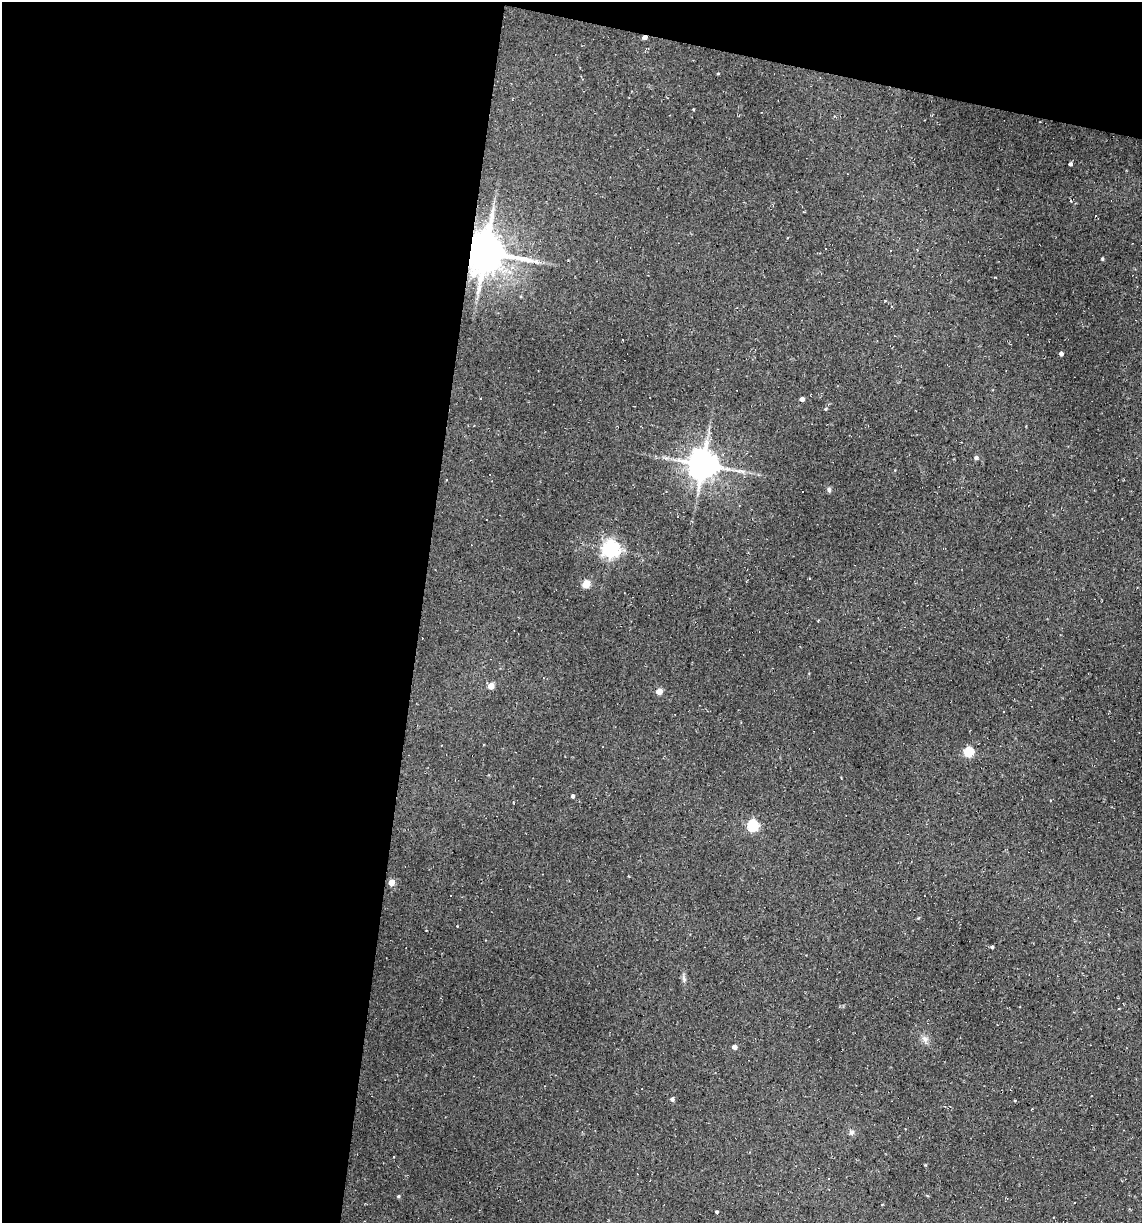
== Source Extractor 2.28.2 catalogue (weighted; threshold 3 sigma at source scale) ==
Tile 1 of 4 x 4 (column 1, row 1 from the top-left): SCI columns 231-1370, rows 3664-4884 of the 4904 x 4884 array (HDU 1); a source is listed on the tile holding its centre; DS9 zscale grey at full resolution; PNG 1144 x 1225 px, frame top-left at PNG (2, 2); no overlay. Shown black and unused: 40% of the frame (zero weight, under 2 of 3 exposures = <1% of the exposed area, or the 3 px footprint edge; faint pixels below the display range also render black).
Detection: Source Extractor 2.28.2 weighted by HDU 2 'WHT'; one run over the whole footprint, this tile lists its part. Background 0.184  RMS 0.013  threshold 0.0603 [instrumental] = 3 sigma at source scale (4.5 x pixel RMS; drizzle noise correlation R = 1.50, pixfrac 1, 0.05/0.05 arcsec/px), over >= 5 px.
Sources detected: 44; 13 cosmic-ray / hot-pixel residue — not listed; the other 31 listed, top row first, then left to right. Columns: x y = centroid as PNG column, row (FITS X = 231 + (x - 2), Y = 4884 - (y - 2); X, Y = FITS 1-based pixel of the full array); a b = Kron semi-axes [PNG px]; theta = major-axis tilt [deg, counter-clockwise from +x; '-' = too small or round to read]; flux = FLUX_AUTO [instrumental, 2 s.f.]
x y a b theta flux
645 37 5 4 - 4.7
718 73 4 3 - 0.89
693 109 3 2 - 1.1
1070 164 4 3 - 2.9
1071 201 3 2 - 1.1
485 252 12 11 - 4300
1102 259 4 4 - 1.4
1061 354 4 4 - 4.8
802 399 4 4 - 5.6
826 409 5 4 - 1.4
976 458 5 4 - 3.7
703 465 9 9 - 2200
895 470 4 3 - 0.97
829 490 7 5 -88 2.7
611 549 6 6 - 570
586 584 5 4 - 50
491 686 5 4 - 19
659 691 4 4 - 20
969 752 5 5 - 80
573 796 4 4 - 2.8
752 826 5 5 - 140
391 883 4 4 - 20
992 947 3 3 - 2
684 979 10 5 -77 3.8
925 1039 10 7 -59 6.1
734 1047 4 4 - 7.3
672 1099 4 4 - 3.8
852 1132 8 6 45 3.5
925 1165 4 3 - 1
398 1196 5 4 - 1.7
716 1212 3 3 - 2.1
Overlapping masked pixels (flux is a lower limit): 2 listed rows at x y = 645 37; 485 252